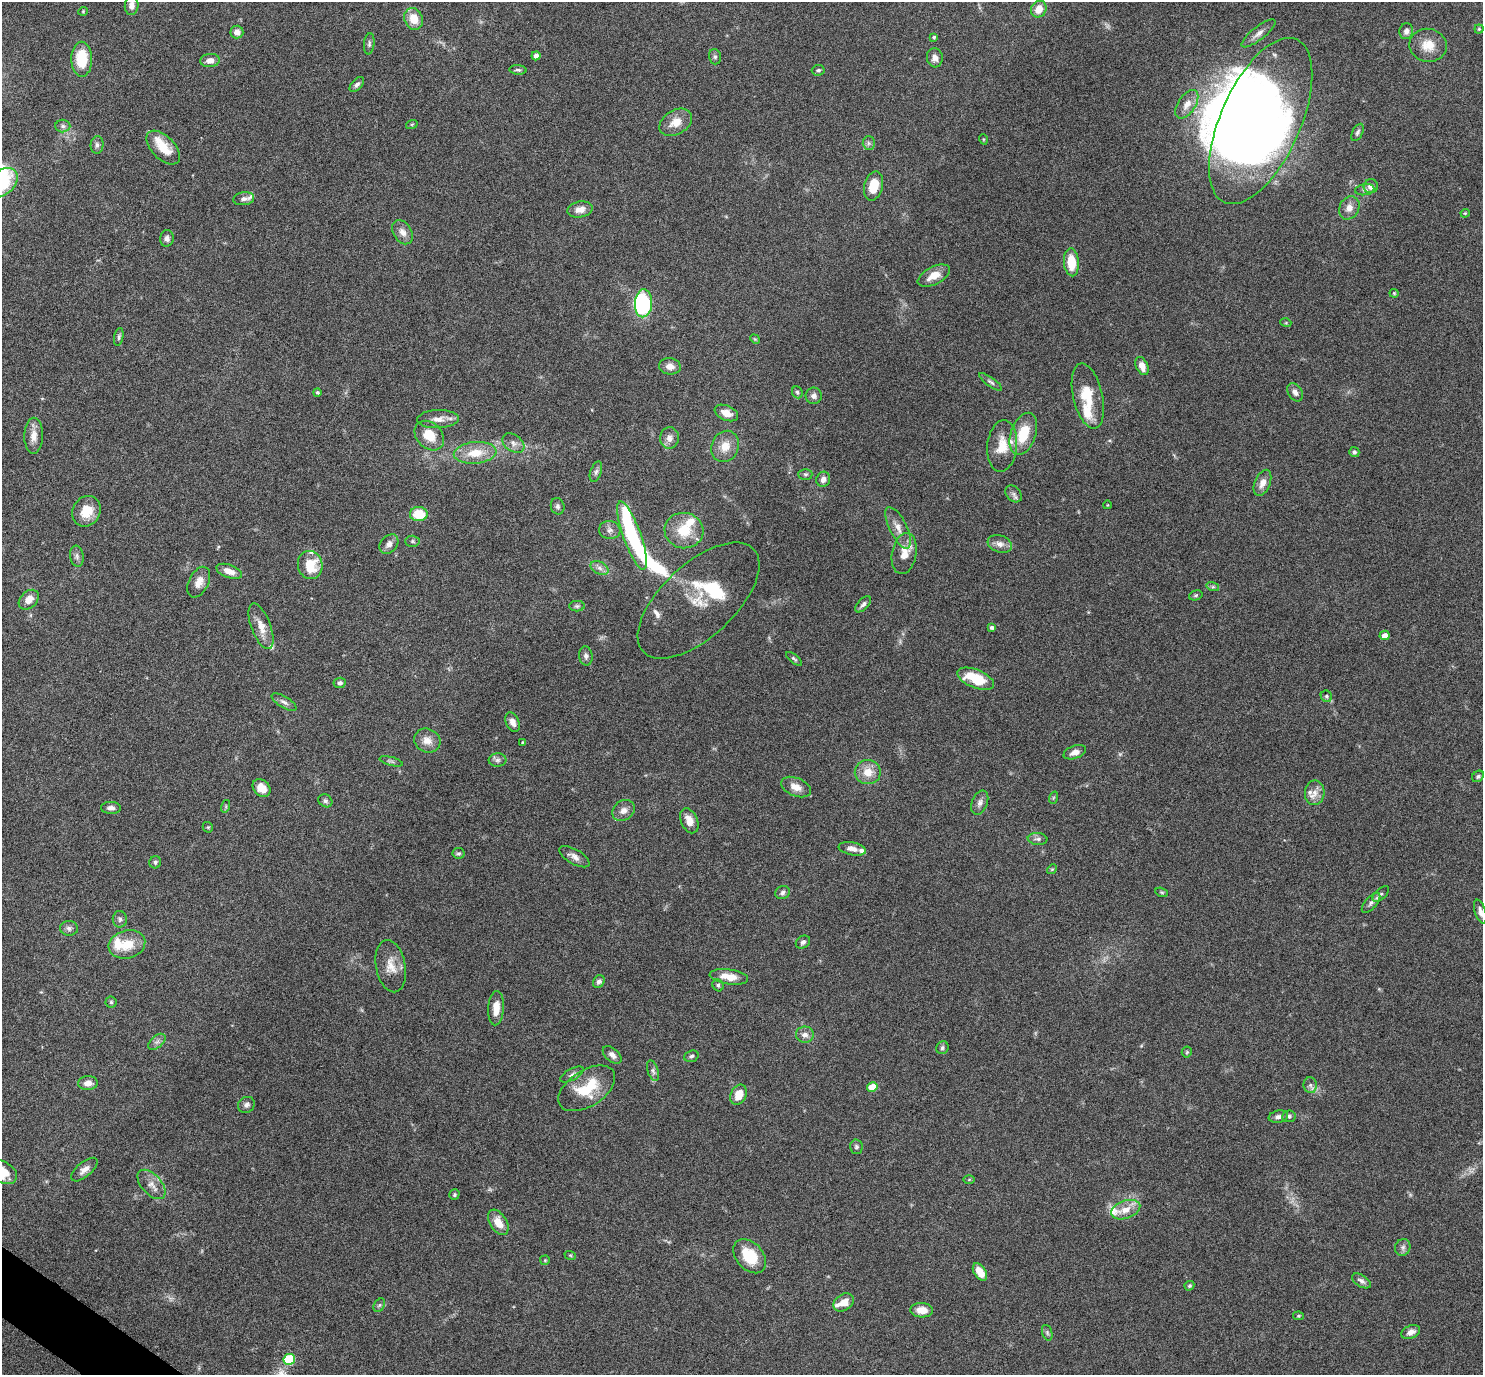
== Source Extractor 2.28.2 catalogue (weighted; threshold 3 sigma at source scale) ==
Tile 7 of 4 x 4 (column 3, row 2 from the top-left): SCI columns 2966-4446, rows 2897-4269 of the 5931 x 5935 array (HDU 1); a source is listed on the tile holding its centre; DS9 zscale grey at full resolution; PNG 1485 x 1377 px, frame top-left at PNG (2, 2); each listed source drawn as its Kron ellipse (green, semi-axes under 4 px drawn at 4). Shown black and unused: <1% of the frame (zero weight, under 4 of 8 exposures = <1% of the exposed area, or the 3 px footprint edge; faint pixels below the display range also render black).
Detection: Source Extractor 2.28.2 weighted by HDU 2 'WHT'; one run over the whole footprint, this tile lists its part. Background 0.0857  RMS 0.004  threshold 0.0165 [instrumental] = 3 sigma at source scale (4.09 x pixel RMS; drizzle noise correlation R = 1.36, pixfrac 0.8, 0.05/0.05 arcsec/px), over >= 5 px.
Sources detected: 202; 1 too faint to see at this stretch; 6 inside a brighter object's white glare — neither listed nor drawn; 15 inside a brighter listed object's ellipse — not listed separately; the other 180 listed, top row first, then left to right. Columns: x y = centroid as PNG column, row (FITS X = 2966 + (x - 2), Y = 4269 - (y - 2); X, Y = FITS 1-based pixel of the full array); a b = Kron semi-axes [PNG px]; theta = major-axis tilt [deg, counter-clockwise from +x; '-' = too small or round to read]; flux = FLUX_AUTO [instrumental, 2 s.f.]
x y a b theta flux
132 5 10 7 85 1.9
1039 9 8 7 - 4
83 11 4 4 - 0.36
414 19 11 9 -69 6.3
1479 29 4 4 - 0.41
1406 31 8 7 - 1.7
237 32 6 6 - 2.1
1258 33 21 6 38 2.4
934 37 4 4 - 0.5
369 44 10 5 83 0.99
1428 45 19 16 -10 6.4
536 56 4 4 - 1.5
715 57 8 6 -75 0.82
935 58 9 8 - 2
82 59 17 10 -88 13
210 61 10 6 4 2.5
518 70 8 4 -5 0.78
818 70 6 5 - 0.75
357 84 9 5 47 1.2
1187 104 16 8 57 3.5
1261 121 89 40 66 350
676 122 17 12 30 5.1
412 124 6 4 18 0.39
63 126 7 6 - 1.1
1357 132 9 5 62 1
983 139 5 3 - 0.33
869 143 6 6 - 0.91
97 145 9 6 84 1.2
163 148 21 11 -45 7.9
2 183 18 12 41 12
873 186 15 9 76 7.3
1371 186 7 7 - 2.2
1365 190 10 5 9 0.98
244 199 10 6 8 1.4
1349 208 12 9 62 2.9
580 209 13 8 10 3.3
1465 213 4 4 - 0.38
402 232 13 9 -57 2.6
167 238 8 6 83 1.3
1071 262 14 7 -86 8.9
934 276 17 9 27 5.3
1394 293 4 4 - 0.37
643 303 14 8 86 35
1286 323 5 3 - 0.35
119 337 9 4 79 0.76
755 339 5 4 - 0.36
670 366 11 8 -8 2.8
1142 366 9 6 -67 3.6
991 382 14 4 -35 0.99
317 392 4 4 - 0.59
797 392 6 5 - 0.79
1295 392 10 7 -57 1.9
814 396 8 8 - 1.6
1088 396 33 14 -77 11
726 413 12 7 -23 3.6
438 419 21 9 2 3.6
1023 434 22 12 70 11
34 436 18 9 89 3.6
429 436 16 12 -46 7.5
669 438 11 9 83 2.4
513 443 12 8 -35 2.1
725 446 16 13 65 5.2
1002 446 26 15 84 7.9
1354 452 5 5 - 0.85
475 453 21 11 6 8.3
596 472 11 5 71 1.2
805 474 7 5 0 0.76
823 479 8 7 - 1.9
1262 483 14 7 68 2.9
1014 494 9 7 -49 1.3
1107 505 4 3 - 0.28
558 506 8 6 -76 0.99
86 511 16 13 59 7
419 514 9 7 -1 9.1
898 528 23 8 -64 3.9
610 530 11 9 -8 1.8
684 531 19 17 -8 11
632 535 36 9 -70 34
412 541 7 5 -1 0.69
389 544 11 8 47 2
1000 544 12 8 -19 2.4
904 553 21 12 80 5.4
77 556 10 7 -81 1.3
310 565 14 12 -79 10
600 568 9 6 -27 1.7
229 571 13 6 -20 3.4
199 582 16 9 63 3.7
1213 587 6 4 -18 0.61
1196 595 7 4 18 0.56
29 600 11 8 43 3.5
698 601 75 36 43 21
863 604 10 5 46 1.1
577 606 7 5 0 0.83
261 626 24 9 -69 4.7
992 627 4 3 - 0.92
1385 635 5 5 - 2.7
586 656 10 6 -80 1.2
794 659 9 4 -39 0.63
976 679 19 9 -22 12
340 683 6 5 - 1
1326 696 6 5 - 0.71
284 702 14 5 -31 1.6
513 722 10 6 -67 2.3
427 740 13 11 -25 3.6
523 742 4 3 - 0.36
1075 752 12 6 19 2.2
497 760 9 6 1 1.1
391 761 12 3 -15 0.67
868 772 13 12 - 5.4
1478 776 6 5 - 0.68
796 787 16 9 -22 3.6
262 788 10 8 -45 4.3
1315 793 12 10 88 2.9
1053 798 6 4 71 0.5
325 801 7 6 - 0.92
980 803 12 7 68 1.8
226 806 6 4 73 0.48
111 808 10 6 -2 1.7
624 810 12 9 36 2.3
689 821 13 8 -67 3.9
208 827 5 5 - 0.46
1038 839 10 6 -6 1.2
852 849 14 6 -10 2.5
459 853 6 5 - 0.66
574 857 17 7 -30 2.3
155 862 6 6 - 0.85
1052 869 5 4 - 0.46
783 892 7 6 - 1.1
1162 892 6 4 -19 0.47
1381 894 10 5 42 1
1371 903 12 5 48 1.5
1480 912 12 5 -73 1.8
120 919 8 7 - 1
69 928 9 7 -4 1.4
803 942 7 6 - 1
127 944 19 14 15 8.1
391 966 26 14 -79 5.8
729 977 19 7 -8 5.1
599 982 7 5 54 1.2
718 985 6 5 - 0.77
111 1002 5 5 - 0.59
496 1008 17 8 86 4.5
805 1035 9 8 - 2.2
157 1042 10 6 40 1.3
942 1048 7 6 - 0.81
1187 1052 5 5 - 0.53
612 1055 11 6 -41 2
691 1056 7 5 19 0.77
653 1071 11 5 -71 1.2
572 1075 13 5 29 1.4
88 1083 10 7 5 2.5
1310 1085 8 6 -81 1.3
872 1087 5 4 - 7.8
587 1088 32 18 32 16
739 1095 10 7 63 5.5
246 1105 9 7 32 1.3
1289 1116 7 6 - 0.89
1278 1117 10 6 12 1.5
856 1147 7 6 - 0.91
84 1170 16 7 40 2.4
2 1172 16 10 -29 8.4
969 1179 6 4 1 0.44
151 1184 18 10 -47 3.3
454 1195 5 5 - 0.62
1126 1210 15 9 20 4.5
498 1222 14 8 -58 4.6
1403 1247 8 7 - 1.3
570 1255 6 3 -18 0.41
750 1256 19 13 -48 12
545 1260 5 4 - 0.43
980 1272 10 6 -58 4.9
1361 1281 10 6 -32 1.3
1189 1286 5 4 - 0.66
844 1302 11 8 34 3.9
379 1305 7 5 58 0.68
922 1310 11 7 -3 4.3
1299 1316 5 4 - 0.41
1411 1332 10 6 22 2.4
1047 1333 8 5 -71 0.75
289 1359 6 5 - 23
Isophote crosses this tile's border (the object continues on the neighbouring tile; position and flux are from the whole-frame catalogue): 4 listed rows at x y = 132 5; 2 183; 1480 912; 2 1172